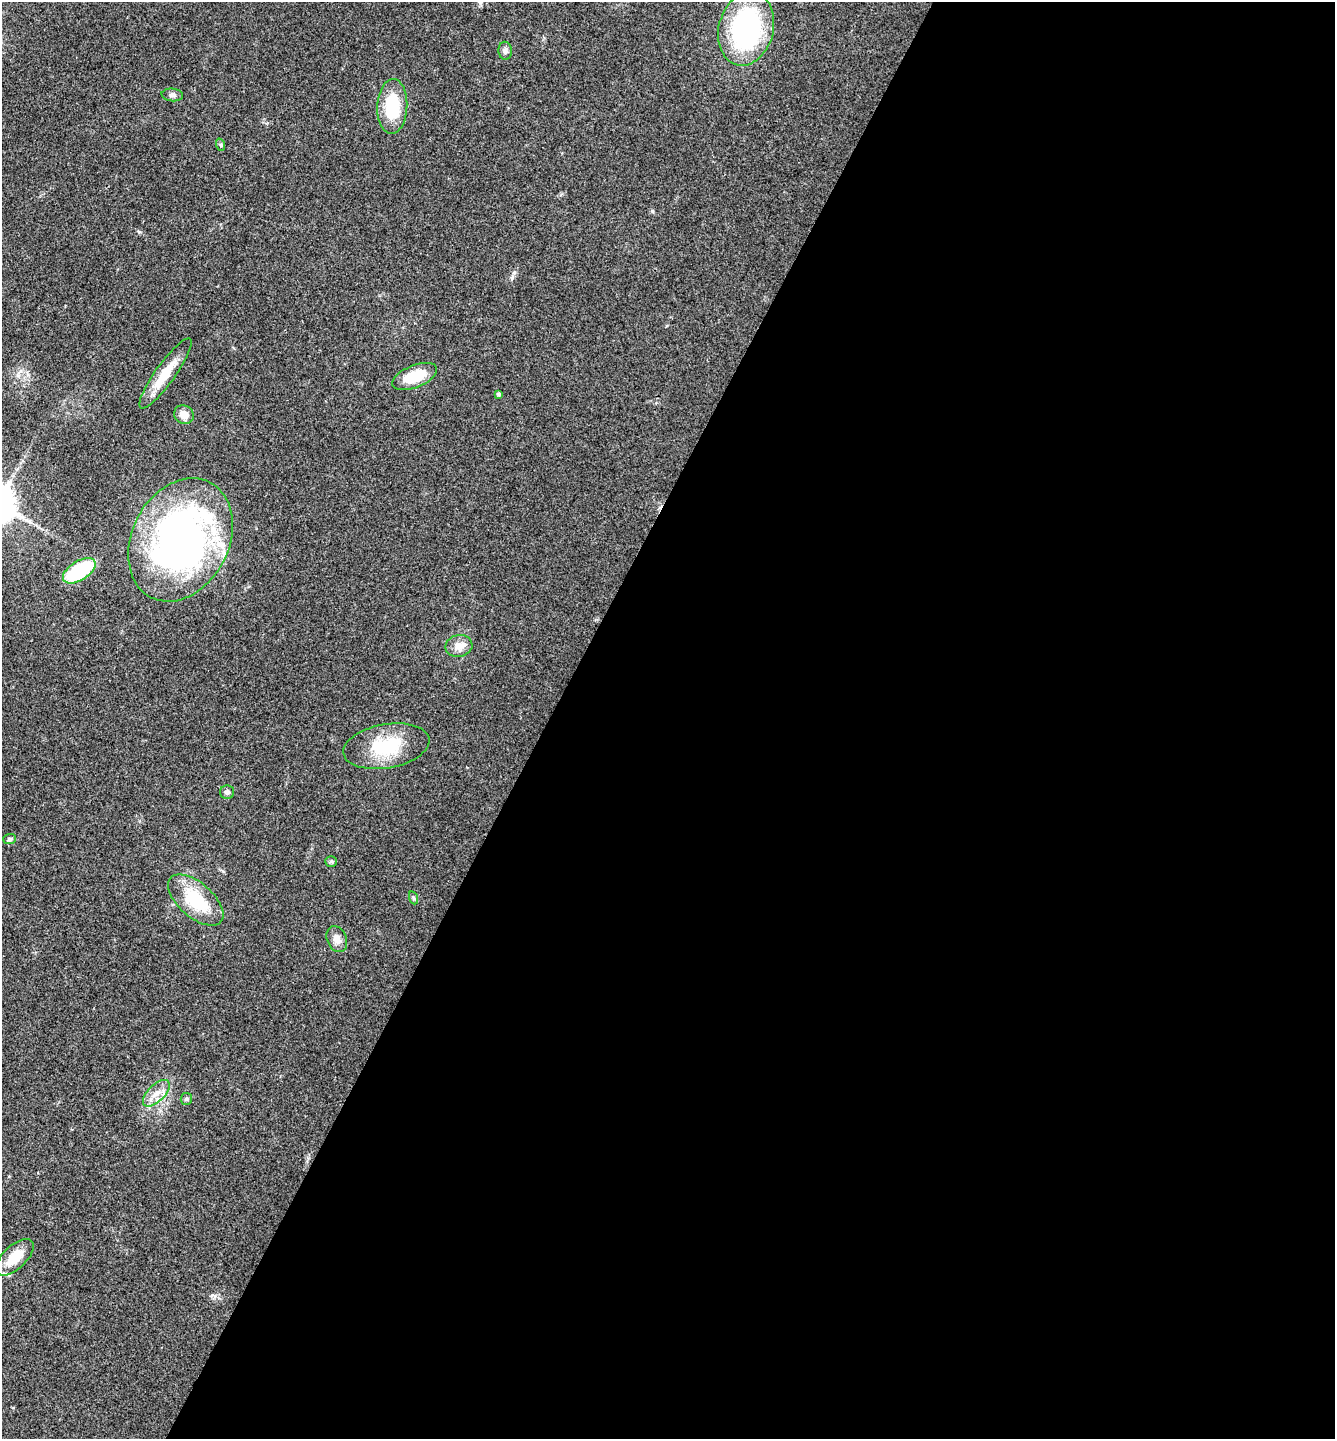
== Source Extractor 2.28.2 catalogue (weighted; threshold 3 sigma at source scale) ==
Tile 12 of 4 x 4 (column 4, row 3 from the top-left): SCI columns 4286-5618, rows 1441-2877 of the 5766 x 5758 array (HDU 1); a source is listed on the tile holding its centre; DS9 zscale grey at full resolution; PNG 1337 x 1441 px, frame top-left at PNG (2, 2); each listed source drawn as its Kron ellipse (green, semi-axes under 4 px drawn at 4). Shown black and unused: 59% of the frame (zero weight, under 3 of 4 exposures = <1% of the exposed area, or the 3 px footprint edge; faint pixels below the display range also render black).
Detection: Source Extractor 2.28.2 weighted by HDU 2 'WHT'; one run over the whole footprint, this tile lists its part. Background 0.123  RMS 0.0064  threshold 0.0289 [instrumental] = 3 sigma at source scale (4.5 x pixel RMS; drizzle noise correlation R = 1.50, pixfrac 1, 0.05/0.05 arcsec/px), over >= 5 px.
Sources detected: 23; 1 inside a brighter listed object's ellipse — not listed separately; the other 22 listed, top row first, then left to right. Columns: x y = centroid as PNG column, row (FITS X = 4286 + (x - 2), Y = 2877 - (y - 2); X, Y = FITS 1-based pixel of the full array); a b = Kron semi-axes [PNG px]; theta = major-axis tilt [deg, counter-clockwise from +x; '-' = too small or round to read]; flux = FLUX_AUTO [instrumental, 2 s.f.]
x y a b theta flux
746 29 37 27 76 110
505 51 9 6 -87 2.1
172 95 11 6 -6 2.1
392 106 27 15 87 31
221 145 6 4 -72 0.85
165 373 42 10 54 18
415 376 24 11 22 21
499 394 3 3 - 1.1
184 415 10 9 - 6.1
180 540 65 48 63 270
79 571 18 9 32 46
459 646 13 11 12 6
386 746 43 22 10 34
227 792 7 6 - 2
9 839 6 5 - 1.5
331 861 6 5 - 1
414 898 7 4 -70 0.97
196 900 33 17 -41 33
337 939 13 9 -67 5.1
156 1093 17 8 45 6.8
186 1099 6 5 - 1.2
15 1257 24 11 44 16
Unlisted compact peaks at least as high as the median listed source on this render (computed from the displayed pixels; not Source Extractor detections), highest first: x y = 652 211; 512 278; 215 1296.